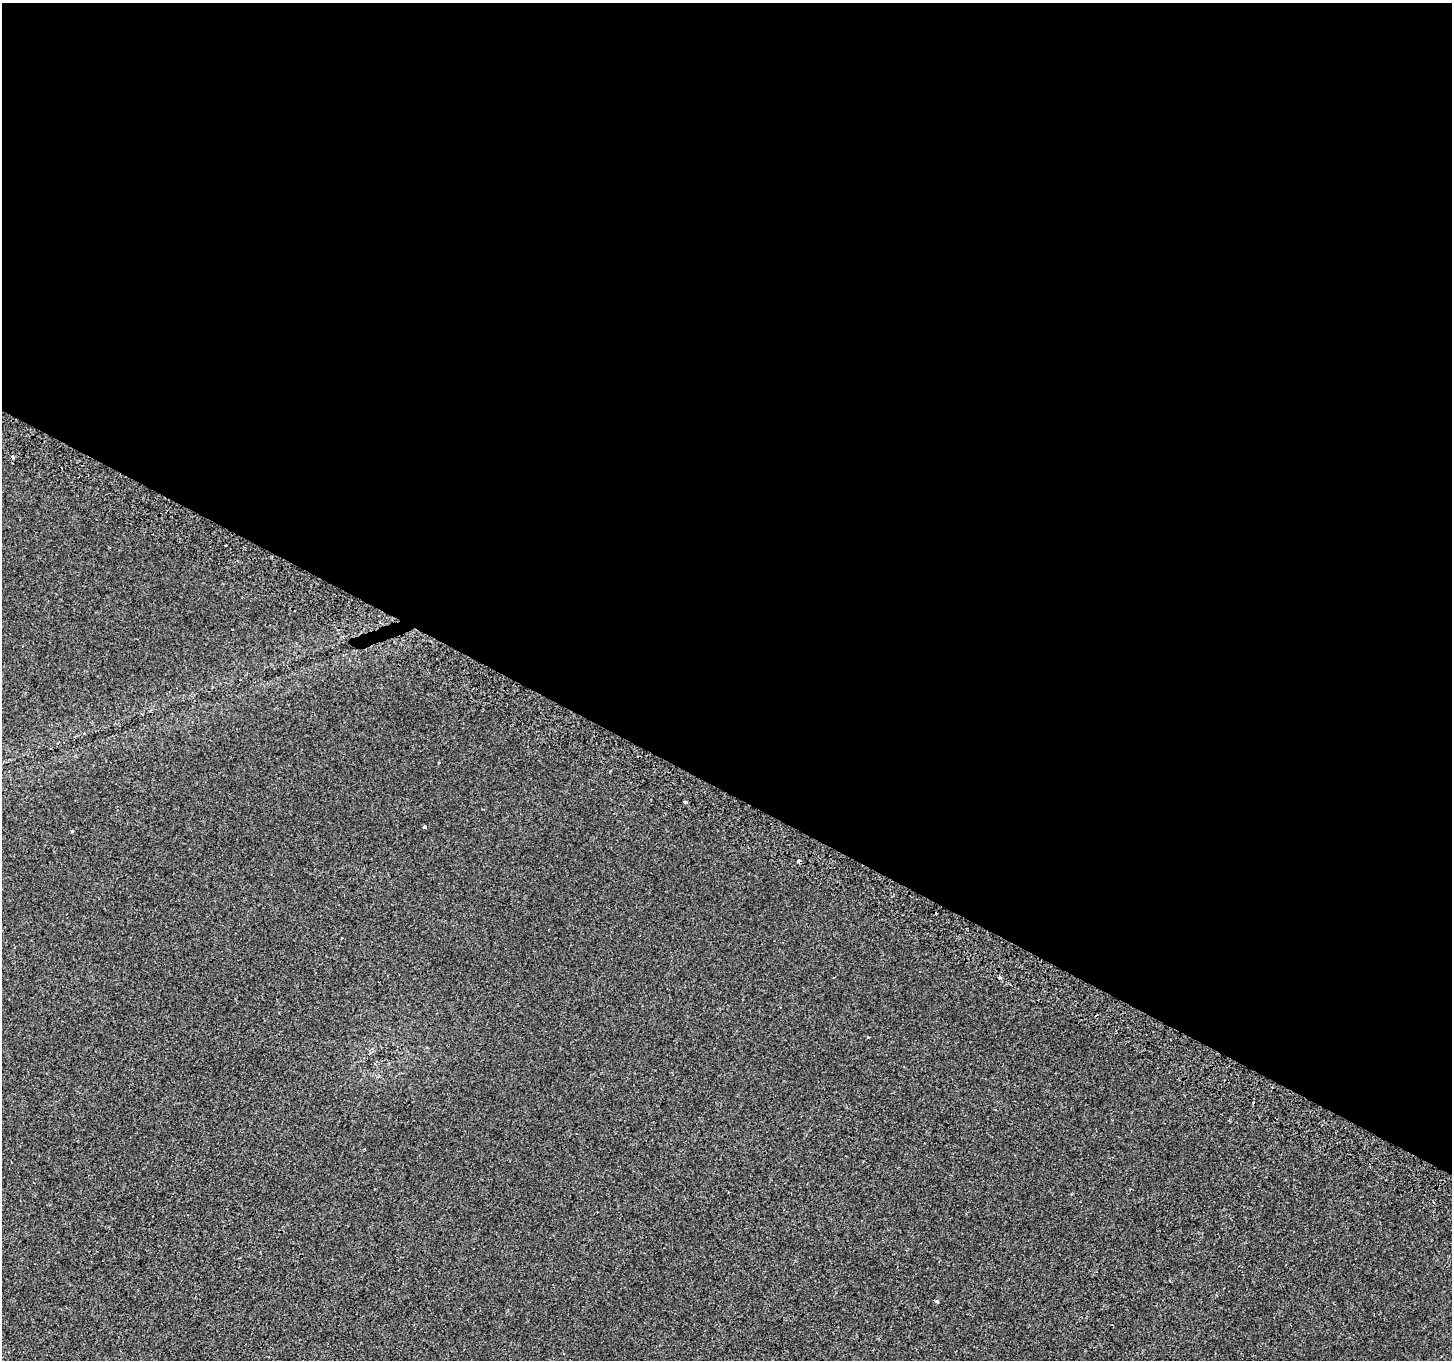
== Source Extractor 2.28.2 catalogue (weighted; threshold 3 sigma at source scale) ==
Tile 3 of 4 x 4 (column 3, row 1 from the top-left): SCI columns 2928-4377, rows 4374-5731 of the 5847 x 5966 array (HDU 1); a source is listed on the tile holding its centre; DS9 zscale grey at full resolution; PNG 1454 x 1362 px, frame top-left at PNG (2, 3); no overlay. Shown black and unused: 58% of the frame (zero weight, under 2 of 3 exposures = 2% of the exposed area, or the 3 px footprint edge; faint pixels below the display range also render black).
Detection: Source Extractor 2.28.2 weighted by HDU 2 'WHT'; one run over the whole footprint, this tile lists its part. Background 8.58e-04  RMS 0.0037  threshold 0.0165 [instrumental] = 3 sigma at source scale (4.5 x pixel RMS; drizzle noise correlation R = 1.50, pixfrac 1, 0.0396/0.0396 arcsec/px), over >= 5 px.
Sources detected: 11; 4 cosmic-ray / hot-pixel residue — not listed; the other 7 listed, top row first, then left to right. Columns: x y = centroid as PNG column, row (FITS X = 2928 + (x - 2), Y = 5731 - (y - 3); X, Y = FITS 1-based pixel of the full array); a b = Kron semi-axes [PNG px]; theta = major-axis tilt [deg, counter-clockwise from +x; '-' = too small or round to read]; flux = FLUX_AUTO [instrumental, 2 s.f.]
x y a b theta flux
610 771 3 3 - 0.92
685 802 4 3 - 1.1
424 827 4 3 - 0.51
72 831 3 3 - 0.8
999 977 3 3 - 0.67
868 1037 3 3 - 0.36
937 1301 4 3 - 0.63